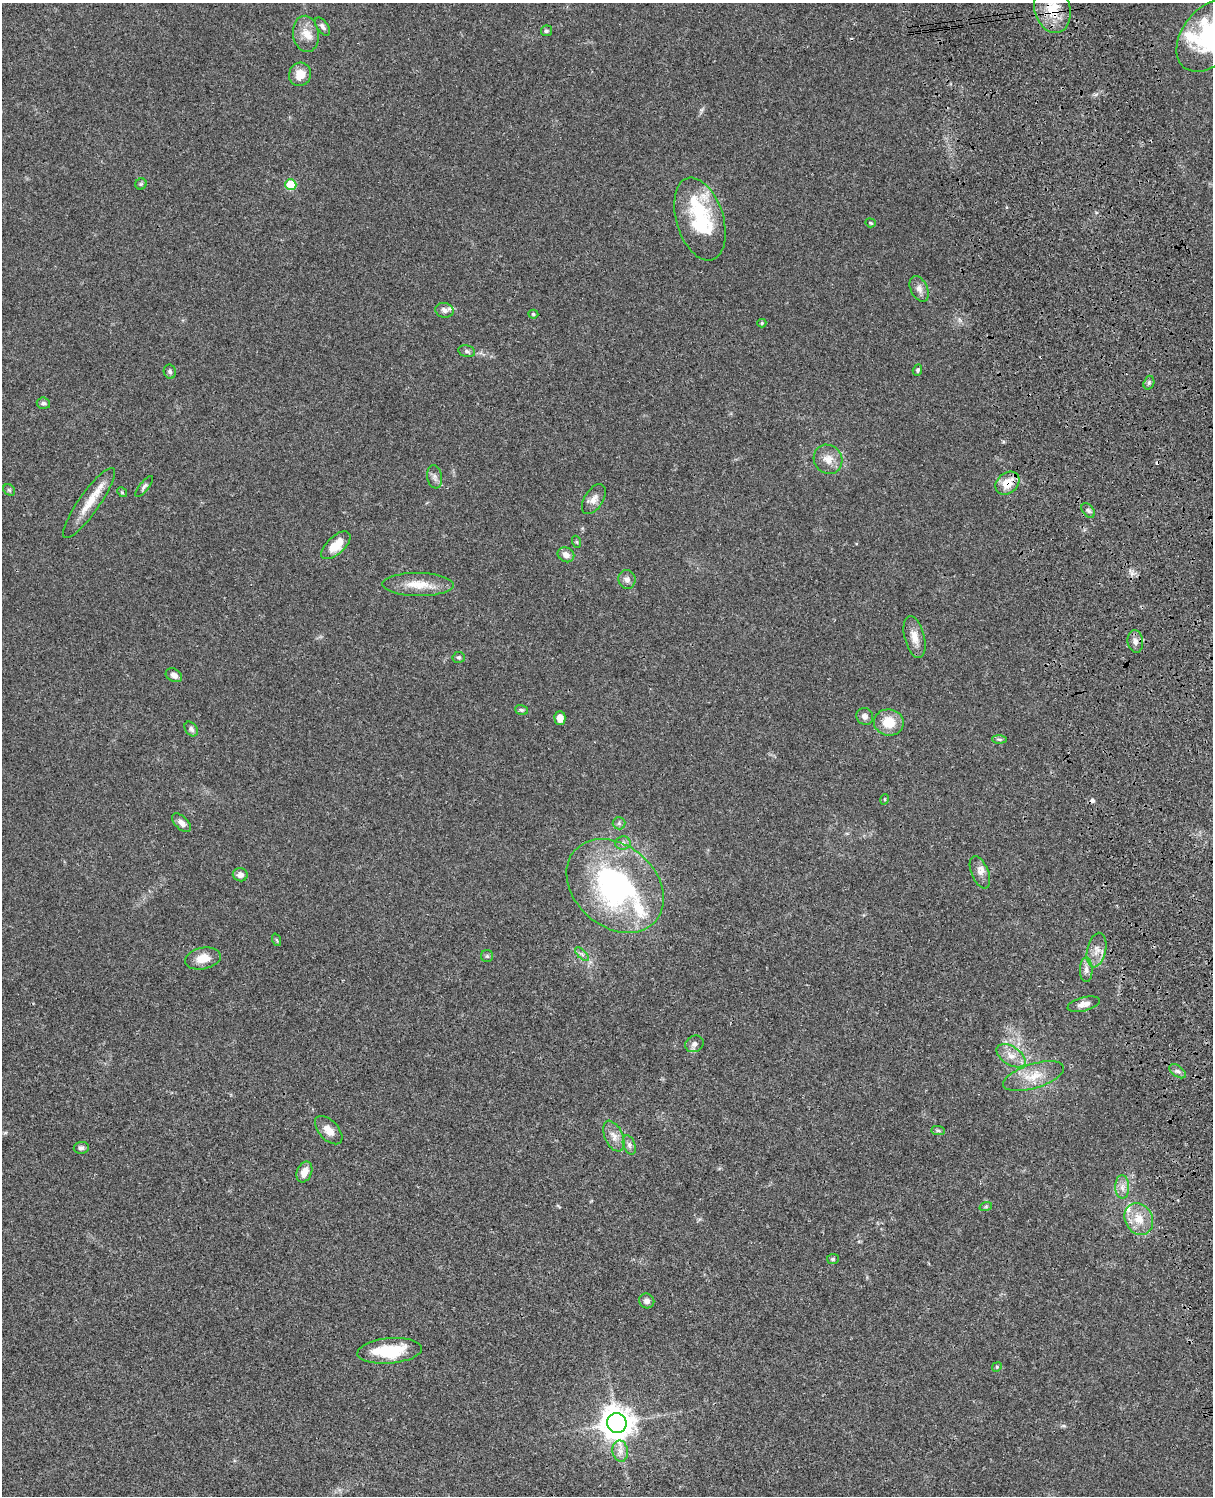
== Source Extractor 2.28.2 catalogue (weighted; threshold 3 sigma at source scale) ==
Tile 6 of 4 x 3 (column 2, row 2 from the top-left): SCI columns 1334-2544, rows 1773-3266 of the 5085 x 4926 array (HDU 1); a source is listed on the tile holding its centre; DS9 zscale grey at full resolution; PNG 1215 x 1498 px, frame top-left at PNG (2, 3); each listed source drawn as its Kron ellipse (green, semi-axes under 4 px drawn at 4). Shown black and unused: <1% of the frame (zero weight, under 3 of 4 exposures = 6% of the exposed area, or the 3 px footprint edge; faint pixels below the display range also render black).
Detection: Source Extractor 2.28.2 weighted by HDU 2 'WHT'; one run over the whole footprint, this tile lists its part. Background 0.0752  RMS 0.0058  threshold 0.0259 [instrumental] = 3 sigma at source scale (4.5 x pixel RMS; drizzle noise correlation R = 1.50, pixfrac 1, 0.05/0.05 arcsec/px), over >= 5 px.
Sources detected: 85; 2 cosmic-ray / hot-pixel residue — neither listed nor drawn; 7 inside a brighter listed object's ellipse — not listed separately; the other 76 listed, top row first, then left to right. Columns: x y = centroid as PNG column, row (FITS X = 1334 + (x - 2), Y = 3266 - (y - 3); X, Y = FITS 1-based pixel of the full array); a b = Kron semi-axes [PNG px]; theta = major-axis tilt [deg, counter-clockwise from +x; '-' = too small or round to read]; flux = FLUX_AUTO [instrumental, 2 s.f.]
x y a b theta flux
1052 9 24 18 -74 16
322 26 10 5 -53 1.7
546 31 5 5 - 1.3
306 34 18 13 -82 6.9
1210 35 41 27 50 57
300 74 12 11 - 6.5
141 184 6 5 - 0.9
291 185 5 5 - 19
700 219 43 23 -73 43
870 223 5 4 - 0.66
919 289 13 8 -64 3.3
444 310 9 7 -13 2.5
533 314 5 4 - 0.76
762 323 4 4 - 0.79
467 351 8 5 -12 1.4
917 370 5 4 - 0.92
170 372 7 6 - 1.5
1149 383 7 5 71 1.2
43 403 6 5 - 1.3
828 459 15 14 - 6.2
435 477 11 7 -81 2.4
1007 483 13 10 41 9.9
144 486 13 4 51 1.5
9 490 6 5 - 0.82
122 492 5 4 - 0.66
594 499 17 9 58 4.3
89 503 42 10 55 13
1088 511 8 5 -50 1.4
577 542 6 4 -71 0.68
336 545 18 9 43 10
566 555 8 7 - 3.6
627 580 9 8 - 2.5
418 584 35 11 -1 11
915 637 21 10 -76 6.2
1135 641 11 8 -83 2.9
459 657 6 5 - 1.1
174 675 9 6 -28 3
521 710 6 5 - 0.97
865 716 9 8 - 2.6
560 718 7 5 -89 4.7
889 722 15 13 -9 12
191 729 8 5 -52 1.8
999 739 7 4 -1 1
885 799 5 3 - 0.5
181 823 11 6 -44 3.2
619 823 6 6 - 1.2
623 843 8 6 2 1.9
980 872 17 8 -67 3.7
240 875 7 6 - 2.7
615 886 54 40 -41 120
277 940 6 4 -70 0.73
1097 950 17 9 78 5.4
582 954 9 3 -45 1.1
487 956 6 6 - 1.1
203 958 18 10 11 8.2
1086 970 12 6 -90 2.9
1084 1004 16 7 14 3.7
694 1044 9 8 - 2.4
1011 1056 16 9 -32 5.9
1178 1071 9 5 -36 1.8
1033 1076 32 12 17 11
329 1130 17 9 -46 5.2
938 1130 7 4 -1 1
614 1136 16 9 -65 4.6
629 1145 10 6 -70 1.9
81 1148 7 6 - 1.6
304 1172 11 7 67 5.3
1122 1187 11 7 -89 3.4
986 1206 6 4 19 0.84
1139 1219 17 13 -62 9.7
833 1259 6 5 - 0.84
647 1301 8 7 - 2.3
390 1351 32 12 5 25
997 1367 5 4 - 0.67
617 1423 10 9 - 940
620 1451 11 8 -81 3.2
Overlapping masked pixels (flux is a lower limit): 2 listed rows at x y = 1052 9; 1007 483
Isophote crosses this tile's border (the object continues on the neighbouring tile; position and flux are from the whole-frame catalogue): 1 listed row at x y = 1210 35